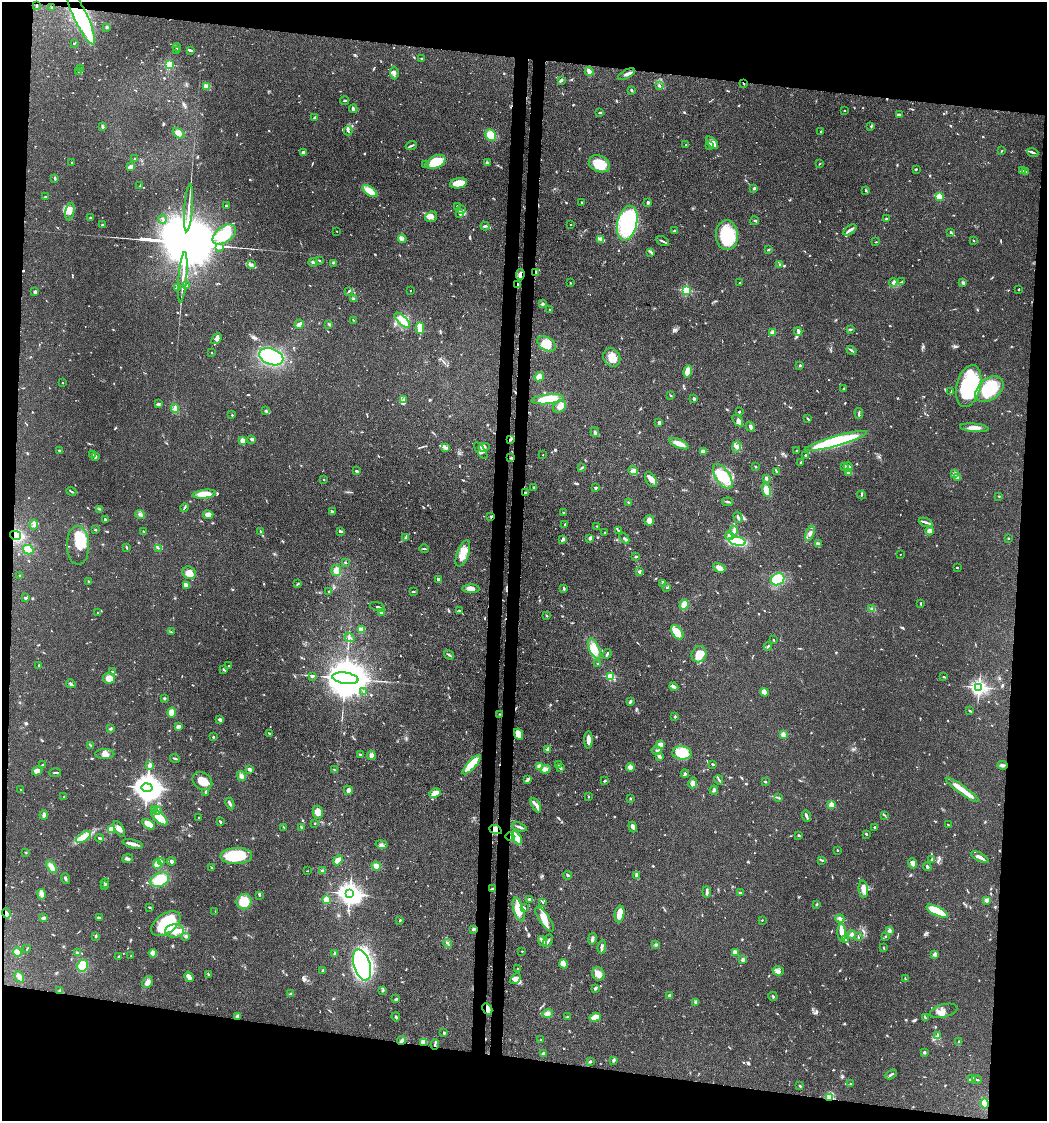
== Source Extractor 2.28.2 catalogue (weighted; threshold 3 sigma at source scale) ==
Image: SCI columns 287-4464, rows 75-4550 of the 4645 x 4619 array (HDU 1 of 3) = the unmasked area's bounding box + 8 px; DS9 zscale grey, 4 x 4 block average (1 PNG px = mean of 4 x 4 image px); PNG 1049 x 1123 px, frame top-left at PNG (2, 2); each listed source drawn as its Kron ellipse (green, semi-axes under 4 px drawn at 4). Shown black and unused: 17% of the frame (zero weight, under 3 of 4 exposures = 9% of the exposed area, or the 3 px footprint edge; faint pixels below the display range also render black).
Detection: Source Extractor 2.28.2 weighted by HDU 2 'WHT'. Background 0.153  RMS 0.0055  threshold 0.025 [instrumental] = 3 sigma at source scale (4.5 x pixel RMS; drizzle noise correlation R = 1.50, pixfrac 1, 0.05/0.05 arcsec/px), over >= 5 px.
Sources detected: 1098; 8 too faint to see at this stretch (4 x 4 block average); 4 inside a brighter object's white glare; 10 cosmic-ray / hot-pixel residue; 1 long thin detection or spike segment (spike, bleed or trail) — neither listed nor drawn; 32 coinciding with a brighter row at this scale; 90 inside a brighter listed object's ellipse — not listed separately; of the other 953, all 500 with FLUX_AUTO >= 2.33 (the completeness limit of this list) listed and drawn (453 fainter detections not listed), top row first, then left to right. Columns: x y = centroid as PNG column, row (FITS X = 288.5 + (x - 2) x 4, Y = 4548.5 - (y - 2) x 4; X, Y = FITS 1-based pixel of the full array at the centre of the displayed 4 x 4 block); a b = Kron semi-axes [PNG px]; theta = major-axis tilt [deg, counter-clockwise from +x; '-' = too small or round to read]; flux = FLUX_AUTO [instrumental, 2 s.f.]
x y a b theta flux
36 5 3 2 - 3.9
51 7 2 2 - 3
81 17 31 6 -65 370
107 27 3 3 - 4.4
74 43 3 2 - 2.8
177 47 4 2 - 10
177 50 3 2 - 3.3
190 50 4 2 - 11
422 58 3 2 - 2.4
169 65 2 2 - 330
81 69 2 2 - 2.7
78 71 2 2 - 2.9
589 71 4 3 - 18
394 73 6 3 -84 9
626 74 9 3 29 13
561 80 2 2 - 13
744 84 2 2 - 2.9
659 85 3 2 - 5.9
207 86 2 2 - 34
631 90 3 2 - 5.2
344 101 4 2 - 3.9
353 109 4 2 - 6.8
844 110 2 2 - 3.6
599 113 3 2 - 4.4
900 114 3 2 - 5.8
315 118 3 3 - 5.7
871 126 2 2 - 3
103 127 3 2 - 5.4
348 131 4 2 - 5.4
821 131 2 2 - 5.3
178 133 7 4 -37 13
491 135 6 5 - 64
712 143 7 3 -48 16
686 145 2 2 - 11
411 146 6 2 25 5.5
710 146 4 2 - 4.9
1001 151 3 2 - 2.5
1033 152 6 2 -20 6.2
304 153 4 3 - 11
135 159 2 2 - 11
72 162 2 2 - 3.3
436 162 10 6 26 100
487 163 3 2 - 2.9
599 164 11 8 -26 80
819 164 3 2 - 2.5
426 165 3 2 - 2.7
130 167 4 3 - 14
916 169 3 2 - 3.2
1023 171 3 2 - 3.3
1026 171 2 2 - 4
55 179 3 2 - 4.1
458 183 8 5 10 43
140 186 3 2 - 3.9
754 188 3 2 - 5.1
866 190 3 2 - 2.7
370 191 9 3 -35 59
46 196 3 2 - 4.3
939 197 2 2 - 170
581 202 2 2 - 2.4
648 202 2 2 - 7.8
226 206 2 2 - 2.8
457 206 2 2 - 7
189 208 23 2 85 21
461 210 3 2 - 3.7
70 211 9 4 77 15
460 214 4 4 - 7.8
431 217 6 5 - 18
90 218 2 2 - 13
886 218 2 2 - 4
163 219 5 2 - 4.4
755 221 4 2 - 5.9
627 223 17 9 76 320
570 224 2 2 - 3.9
102 225 2 2 - 3.9
485 226 4 2 - 7.1
850 230 7 3 35 11
337 231 2 2 - 3.5
675 231 3 2 - 4.9
950 232 3 2 - 2.9
224 234 13 8 37 140
727 235 15 11 -86 160
402 239 4 2 - 5.4
600 239 3 2 - 7.3
662 241 7 2 -26 6.9
974 241 3 2 - 2.5
876 242 3 2 - 2.7
220 247 2 2 - 510
768 250 2 2 - 3.8
651 252 3 2 - 4.4
319 261 2 2 - 3
313 262 4 3 - 6.3
333 263 4 2 - 2.6
251 264 2 2 - 4.4
780 264 2 2 - 4.9
536 272 4 2 - 5.2
520 274 5 3 - 15
183 277 25 2 85 25
893 282 4 4 - 8.5
902 282 4 2 - 2.7
570 283 2 2 - 2.5
739 283 2 2 - 3.8
963 283 3 2 - 7.8
518 284 2 2 - 2.7
186 285 4 2 - 3.7
178 287 4 2 - 3.3
686 290 2 2 - 360
1019 290 2 2 - 3
349 291 4 2 - 4.1
410 291 2 2 - 3.2
35 292 3 2 - 7.8
354 299 3 3 - 4.7
543 304 2 2 - 32
550 310 2 2 - 3.5
353 320 2 2 - 2.5
402 320 10 4 -44 25
299 324 5 3 - 21
329 324 4 2 - 3.7
420 328 6 3 -87 64
850 329 2 2 - 4.3
798 331 4 2 - 7.4
773 332 2 2 - 63
216 339 6 4 49 14
547 344 10 6 -31 67
851 350 5 2 - 6.1
211 353 2 2 - 2.7
271 357 12 8 -20 250
612 357 9 8 - 35
800 365 2 2 - 16
688 371 6 4 75 30
539 377 5 4 - 22
62 383 2 2 - 4.5
969 386 21 12 75 270
844 388 2 2 - 3.1
989 389 16 10 37 210
951 392 3 2 - 2.7
670 395 3 2 - 3.5
548 399 16 4 6 110
694 399 3 2 - 6.6
404 400 3 2 - 2.9
158 404 4 3 - 5.2
560 406 7 5 41 17
175 409 4 3 - 12
265 411 2 2 - 2.5
739 412 2 2 - 4.6
859 413 5 2 - 5
232 415 2 2 - 3
807 418 4 2 - 3.4
738 420 6 4 -54 15
659 423 3 2 - 12
750 427 5 2 - 11
974 428 14 3 -5 26
595 432 4 2 - 4.4
252 439 2 2 - 13
242 440 4 4 - 11
510 440 4 2 - 5.5
836 441 32 5 16 400
679 444 10 4 -23 30
445 447 2 2 - 3.1
484 447 5 4 - 13
736 447 6 4 79 16
59 450 2 2 - 11
481 451 9 3 -55 9.4
703 451 4 3 - 19
796 451 2 2 - 2.5
93 455 3 2 - 3.4
543 455 2 2 - 3.3
95 456 3 2 - 4.7
806 456 3 2 - 4.8
511 457 3 2 - 2.7
801 462 2 2 - 2.7
756 466 2 2 - 3.4
844 466 3 2 - 3.8
848 467 5 3 - 7
582 468 4 2 - 4.8
356 471 3 2 - 6.6
633 471 5 3 - 8.5
777 472 4 2 - 3.6
849 472 4 3 - 15
955 474 4 3 - 6.3
723 476 14 7 -55 71
957 477 2 2 - 13
766 478 3 2 - 6.8
324 480 2 2 - 2.5
651 480 8 5 -56 29
534 487 2 2 - 3.6
595 487 3 2 - 4.8
767 490 7 4 -74 32
71 492 5 2 - 3.9
525 492 4 2 - 3.8
204 494 12 4 6 51
861 495 4 2 - 2.9
999 496 3 2 - 2.4
628 502 3 2 - 2.6
727 502 5 2 - 6.1
184 508 4 2 - 3.2
100 509 3 2 - 3
333 511 3 2 - 3.1
563 512 2 2 - 3.6
140 514 5 2 - 7.7
208 515 5 3 - 18
491 517 2 2 - 3.8
738 517 6 2 -73 6.3
105 519 3 2 - 4.5
649 520 5 5 - 22
926 522 7 2 -21 8.8
34 524 5 3 - 8.8
564 525 4 2 - 3
596 526 2 2 - 2.4
95 530 2 2 - 3.4
618 530 4 2 - 4.7
144 531 3 2 - 2.7
260 531 3 2 - 2.8
734 531 5 4 - 11
930 531 4 4 - 13
340 532 3 2 - 3.7
605 532 2 2 - 8.1
810 533 8 3 74 11
15 535 5 3 - 210
730 536 4 3 - 14
406 537 3 2 - 3.9
590 538 3 2 - 6.5
624 538 6 2 -50 7.5
563 539 3 2 - 12
1008 539 2 2 - 2.5
737 541 8 4 -10 140
818 544 3 3 - 4.8
78 545 19 11 -88 68
127 547 3 2 - 3.1
158 548 2 2 - 3.3
424 549 5 2 - 3.6
28 550 5 4 - 35
463 553 14 6 70 45
900 554 2 2 - 4
636 557 3 2 - 4.5
345 562 3 2 - 2.4
957 567 2 2 - 4.3
719 568 6 3 -29 31
336 570 5 4 - 16
639 571 3 3 - 4.3
189 573 7 6 - 28
20 575 2 2 - 3.3
438 579 3 2 - 11
778 579 7 6 - 99
88 581 3 2 - 3
663 583 3 2 - 5.7
298 584 4 2 - 2.7
186 585 4 2 - 5.1
667 587 3 2 - 3.3
564 588 4 2 - 4.4
471 589 8 4 0 18
329 591 2 2 - 2.7
413 591 4 2 - 2.5
26 598 4 2 - 4.2
921 604 4 2 - 4.1
684 605 5 4 - 31
378 607 8 2 -18 7.2
872 609 3 2 - 4.1
460 611 3 2 - 5.4
381 612 3 3 - 8.4
98 613 3 2 - 2.3
547 616 2 2 - 3.4
361 630 4 4 - 14
171 632 3 2 - 2.9
677 632 8 5 -53 49
349 637 5 2 - 4.2
773 640 2 2 - 2.6
768 646 4 2 - 5
594 649 11 5 -64 32
607 654 5 2 - 5.9
699 654 8 7 - 54
449 655 5 2 - 5.4
598 664 2 2 - 3.3
39 665 2 2 - 3.5
229 666 3 2 - 2.9
223 669 3 2 - 3.2
113 672 4 2 - 5.7
312 676 3 2 - 5.8
611 677 2 2 - 250
944 677 2 2 - 3.6
109 678 6 5 - 38
345 678 13 5 -8 23000
71 684 5 2 - 7.2
674 687 4 2 - 5.6
979 687 3 2 - 1300
364 692 3 2 - 2.5
765 692 4 3 - 12
164 698 3 2 - 4
630 701 3 2 - 6.1
969 711 2 2 - 2.6
172 712 5 4 - 35
499 714 2 2 - 3.1
675 716 2 2 - 2.7
220 720 3 2 - 13
178 726 4 2 - 13
110 729 3 3 - 4.6
269 733 3 2 - 4
518 734 6 4 -64 44
783 734 3 3 - 10
213 737 2 2 - 13
588 740 8 3 89 20
90 745 3 2 - 2.6
661 745 3 3 - 21
548 749 2 2 - 42
657 751 5 2 - 5.5
682 753 9 6 -4 47
105 754 9 5 -1 20
360 755 4 2 - 3.8
371 755 4 4 - 13
659 756 4 3 - 6.7
175 758 5 2 - 3.8
558 764 4 2 - 3.1
713 764 2 2 - 6.1
42 765 2 2 - 2.9
150 765 2 2 - 68
472 765 12 3 48 140
1003 765 5 3 - 8.3
539 767 3 3 - 18
630 767 4 4 - 16
560 768 3 2 - 5.5
249 769 4 2 - 12
545 769 5 4 - 13
334 770 3 2 - 2.6
37 771 5 3 - 21
55 773 6 2 4 4.7
685 774 4 3 - 6.2
241 776 5 4 - 12
528 779 4 3 - 5.9
719 780 5 2 - 5.2
202 781 10 8 -35 43
604 781 4 2 - 3.4
765 782 3 2 - 4.6
693 783 5 3 - 23
147 788 5 4 - 4900
21 790 4 2 - 3.2
348 790 5 4 - 11
714 790 5 3 - 7.7
962 790 20 4 -35 38
206 792 3 2 - 2.8
435 793 6 4 26 31
64 797 2 2 - 2.5
588 797 2 2 - 2.5
779 798 3 2 - 3
630 799 2 2 - 3
230 803 6 2 -65 8.2
831 804 2 2 - 86
536 805 8 3 -61 12
154 810 3 2 - 3.6
157 811 2 2 - 3.6
318 812 6 5 - 30
44 815 5 3 - 8.8
884 815 3 2 - 3.1
806 816 6 2 -67 8.6
199 817 2 2 - 3
159 818 10 5 -42 62
220 822 3 3 - 3.7
315 823 2 2 - 3.1
148 824 7 4 -33 47
948 825 2 2 - 2.4
283 827 2 2 - 2.4
301 827 3 2 - 2.7
519 827 7 2 -20 7.2
633 827 5 3 - 12
875 827 3 2 - 5.1
111 829 2 2 - 190
119 829 9 3 -60 11
495 830 6 4 -23 24
866 834 2 2 - 4.2
798 835 2 2 - 5.9
83 837 8 4 32 72
510 837 4 2 - 8.1
100 838 4 2 - 5.9
517 838 7 3 -60 42
133 844 10 2 -14 23
382 844 6 3 -13 9.1
837 850 2 2 - 3.5
26 852 3 2 - 2.6
236 856 16 8 2 160
980 857 10 2 -27 23
127 858 5 3 - 7.2
931 859 4 2 - 3
338 860 5 4 - 25
822 860 4 2 - 3.1
161 861 3 2 - 4.5
171 861 4 3 - 9.1
913 863 5 3 - 17
157 864 5 4 - 21
376 866 5 4 - 17
51 867 7 3 -56 25
927 867 4 2 - 6.8
211 868 3 2 - 3.9
307 871 2 2 - 2.7
322 871 3 3 - 5
568 875 4 2 - 7.8
637 876 4 2 - 17
65 879 6 2 -70 5.9
160 880 9 7 24 84
105 883 4 2 - 5
105 886 2 2 - 5.1
493 888 3 2 - 2.8
863 889 8 4 -84 31
707 892 5 3 - 6.3
740 893 3 2 - 4.2
41 894 5 4 - 11
349 894 4 3 - 3000
259 895 4 2 - 4.1
530 899 4 2 - 8.8
326 900 2 2 - 180
986 900 3 3 - 11
244 902 8 7 - 68
543 902 2 2 - 2.7
817 904 2 2 - 4.3
150 907 3 2 - 3
524 908 3 2 - 2.5
518 910 12 5 -73 53
215 911 3 2 - 2.9
937 911 11 4 -27 140
6 913 5 3 - 17
620 914 8 4 81 34
43 918 3 2 - 7.3
99 918 4 2 - 2.8
545 919 14 5 -55 41
840 919 4 3 - 8
400 920 2 2 - 2.5
762 920 2 2 - 2.4
166 923 16 9 36 200
473 929 2 2 - 30
889 930 3 3 - 7.1
175 931 9 6 4 34
842 933 8 3 -86 20
852 935 4 3 - 9.7
96 936 3 2 - 2.9
186 936 3 3 - 6.4
886 936 2 2 - 3.3
858 937 4 2 - 2.8
592 939 6 3 78 9
845 940 3 2 - 4.1
543 941 5 3 - 8.5
548 941 7 2 64 5.9
448 944 4 2 - 4.2
656 945 3 2 - 2.7
602 947 6 3 82 8.1
884 948 4 2 - 2.4
27 949 4 2 - 2.6
522 951 2 2 - 2.9
17 952 4 4 - 16
735 952 4 3 - 16
77 953 3 2 - 4.4
153 953 4 4 - 24
335 954 3 3 - 5.7
935 954 2 2 - 61
118 956 3 2 - 2.5
131 956 2 2 - 5.6
743 960 4 3 - 6.8
564 964 4 4 - 9
362 965 16 8 -72 730
83 966 6 5 - 62
517 969 2 2 - 3.9
323 970 3 2 - 3.8
778 971 6 4 -15 16
208 974 2 2 - 3.6
598 974 7 6 - 27
19 977 6 3 -61 20
189 977 5 3 - 16
516 979 6 4 49 19
905 979 2 2 - 2.6
147 982 6 5 - 17
595 989 3 2 - 7.7
59 990 2 2 - 2.4
383 990 3 2 - 3
291 994 4 3 - 5.6
669 996 2 2 - 14
773 996 5 2 - 3.5
396 999 3 2 - 5
696 1002 3 3 - 7.2
487 1009 6 4 -61 17
943 1011 14 6 15 19
547 1013 5 4 - 12
237 1016 4 4 - 7.1
396 1017 4 2 - 4.7
567 1017 3 2 - 3.3
595 1017 6 3 17 39
925 1017 4 2 - 3.8
444 1033 3 2 - 3.1
937 1036 3 3 - 5
402 1040 4 3 - 6.7
541 1040 2 2 - 2.8
959 1041 2 2 - 3.1
423 1042 4 3 - 24
435 1045 5 2 - 6.1
924 1052 3 3 - 4.3
543 1054 2 2 - 44
613 1060 3 2 - 6.7
590 1062 3 2 - 4.2
891 1074 6 2 31 7
971 1079 4 2 - 3.2
977 1079 5 2 - 5.7
851 1083 3 2 - 2.7
800 1086 3 2 - 4
830 1098 4 3 - 8.2
985 1103 5 4 - 19
Overlapping masked pixels (flux is a lower limit): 18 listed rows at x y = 36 5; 81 17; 744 84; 536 272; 520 274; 518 284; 510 440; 525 492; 491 517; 15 535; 495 830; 510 837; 6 913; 487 1009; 402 1040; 423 1042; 435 1045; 830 1098
Diffuse or blended objects may show on this block-average render without a row.